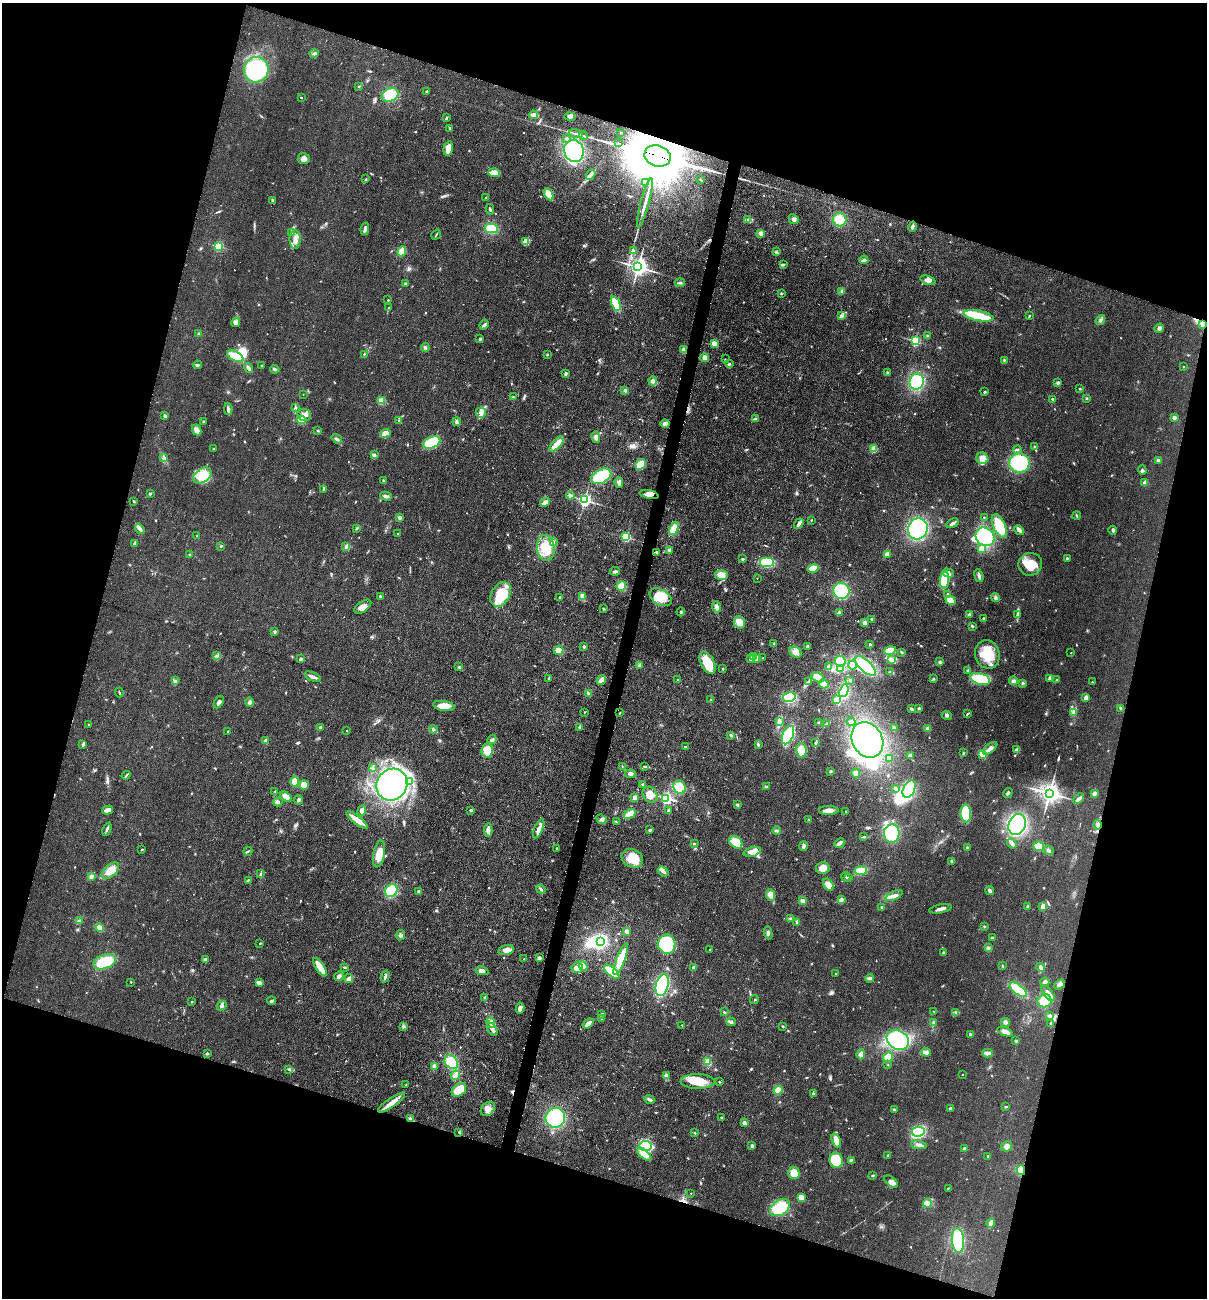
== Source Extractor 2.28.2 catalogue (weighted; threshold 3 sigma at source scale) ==
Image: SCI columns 181-5000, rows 1-5182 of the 5254 x 5198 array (HDU 1 of 3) = the unmasked area's bounding box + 8 px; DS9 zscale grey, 4 x 4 block average (1 PNG px = mean of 4 x 4 image px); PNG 1209 x 1300 px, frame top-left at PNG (2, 3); each listed source drawn as its Kron ellipse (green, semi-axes under 4 px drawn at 4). Shown black and unused: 35% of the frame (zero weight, under 3 of 5 exposures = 3% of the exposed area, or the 3 px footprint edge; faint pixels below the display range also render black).
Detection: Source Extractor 2.28.2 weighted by HDU 2 'WHT'. Background 0.0903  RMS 0.0087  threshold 0.039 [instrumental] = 3 sigma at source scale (4.5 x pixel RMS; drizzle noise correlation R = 1.50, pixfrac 1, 0.05/0.05 arcsec/px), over >= 5 px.
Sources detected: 734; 3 too faint to see at this stretch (4 x 4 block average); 12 inside a brighter object's white glare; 4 cosmic-ray / hot-pixel residue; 3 long thin detections or spike segments (spike, bleed or trail) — neither listed nor drawn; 4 coinciding with a brighter row at this scale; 32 inside a brighter listed object's ellipse — not listed separately; of the other 676, all 500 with FLUX_AUTO >= 3.15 (the completeness limit of this list) listed and drawn (176 fainter detections not listed), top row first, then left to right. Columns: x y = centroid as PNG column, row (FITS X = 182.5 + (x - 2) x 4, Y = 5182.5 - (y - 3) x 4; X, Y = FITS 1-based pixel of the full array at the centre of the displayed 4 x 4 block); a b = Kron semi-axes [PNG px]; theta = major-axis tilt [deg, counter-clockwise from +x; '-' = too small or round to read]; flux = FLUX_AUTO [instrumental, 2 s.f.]
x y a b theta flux
314 53 4 3 - 11
256 70 13 12 - 490
359 86 2 2 - 3.9
427 91 4 2 - 5.8
390 95 9 6 25 150
301 97 2 2 - 8.2
533 115 4 3 - 28
570 116 5 3 - 18
446 118 3 2 - 5.2
450 129 3 2 - 6.3
621 132 3 2 - 3.8
576 134 7 2 -15 12
583 136 4 2 - 6.5
566 138 3 2 - 4.8
618 143 3 2 - 7.4
448 148 7 4 77 52
574 151 11 9 -70 530
657 156 13 10 -19 71000
304 159 6 5 - 25
494 173 6 2 -3 76
591 175 6 2 54 8.8
366 179 3 2 - 4.2
701 180 3 2 - 3.7
645 182 2 2 - 13
549 194 6 4 -60 88
486 197 2 2 - 3.3
273 201 4 2 - 13
645 203 25 2 75 49
490 209 5 2 - 8
794 219 5 4 - 19
748 220 3 2 - 6.7
840 220 7 6 - 86
912 227 5 2 - 17
365 229 6 3 80 17
491 229 7 4 -11 130
292 232 3 2 - 3.5
761 233 4 4 - 16
436 235 5 2 - 4.7
295 240 9 5 88 33
526 242 4 3 - 13
218 246 2 2 - 550
402 251 5 4 - 66
633 251 2 2 - 41
776 252 3 2 - 6
864 260 4 2 - 9.9
783 265 4 3 - 7.6
638 267 3 3 - 3300
928 280 8 4 -18 23
405 283 2 2 - 3.4
680 283 5 3 - 9.2
842 291 3 2 - 6.5
781 294 3 2 - 3.8
388 300 2 2 - 9.5
616 304 7 3 -65 190
388 308 3 2 - 4
841 315 2 2 - 3.4
979 316 15 5 -11 180
1029 316 3 2 - 4.3
1100 320 5 3 - 10
236 322 5 4 - 14
1203 324 3 2 - 8
484 325 5 3 - 11
1159 328 5 3 - 13
199 334 3 2 - 7.2
928 336 3 2 - 5.4
480 339 4 3 - 7.5
915 341 2 2 - 550
714 343 3 3 - 37
425 348 4 3 - 11
684 350 3 3 - 30
364 354 3 2 - 3.6
547 355 2 2 - 4.5
235 356 9 4 -28 130
705 358 4 3 - 25
725 359 2 2 - 3.2
1004 360 3 2 - 4.8
729 364 3 2 - 8
197 365 5 2 - 9.7
262 366 2 2 - 20
1183 367 2 2 - 5.5
248 368 5 2 - 23
275 369 5 2 - 10
566 373 3 2 - 12
887 373 3 3 - 6.8
653 381 4 4 - 20
917 382 8 7 - 250
1058 383 2 2 - 40
1080 389 3 2 - 4.1
625 390 4 3 - 9.4
985 392 3 2 - 6.5
303 394 2 2 - 3.4
513 397 3 2 - 4.1
1087 398 2 2 - 5.2
1053 399 4 2 - 7
381 401 2 2 - 220
295 407 3 2 - 5.7
228 409 6 3 -80 14
481 413 5 5 - 29
304 415 7 6 - 30
165 416 3 2 - 13
1174 417 3 3 - 16
756 419 4 3 - 8.1
301 420 4 3 - 59
399 420 2 2 - 4.7
203 422 3 2 - 6.7
457 422 4 3 - 11
665 424 4 3 - 28
197 430 5 4 - 28
318 431 2 2 - 4
385 433 5 3 - 48
596 437 6 3 -73 19
337 439 5 3 - 11
432 442 9 5 22 160
556 444 10 4 48 62
1034 447 4 2 - 5.3
214 449 2 2 - 16
874 449 4 4 - 39
1017 450 4 3 - 7.5
374 455 2 2 - 3.2
164 457 3 2 - 3.8
982 458 6 5 - 39
1158 460 4 3 - 8.3
1019 463 10 9 - 420
640 464 6 5 - 67
1142 470 5 3 - 11
202 476 10 7 36 130
601 476 10 6 28 250
383 481 3 2 - 3.7
619 482 5 4 - 18
1145 483 2 2 - 100
323 489 2 2 - 5.9
150 494 3 2 - 4.4
649 494 9 3 -13 26
570 495 4 3 - 12
386 496 6 3 -14 17
585 500 3 3 - 880
134 501 3 2 - 5.1
545 502 5 3 - 32
1077 515 4 2 - 5.5
399 517 3 3 - 16
984 517 2 2 - 7
811 520 2 2 - 3.5
952 523 6 2 30 14
799 524 6 2 55 25
999 526 13 6 -66 140
357 528 2 2 - 4.2
674 528 7 4 69 85
140 529 5 3 - 20
918 529 10 10 - 490
1019 530 5 3 - 25
1113 530 4 3 - 9.7
397 534 2 2 - 3.5
197 535 2 2 - 4.7
626 537 2 2 - 450
985 537 10 8 -40 300
553 541 3 2 - 6.4
134 544 4 2 - 10
221 546 3 2 - 4.7
346 547 3 3 - 11
546 548 13 9 -85 150
981 548 2 2 - 110
669 550 4 3 - 13
657 552 2 2 - 7.5
190 554 2 2 - 3.6
887 554 3 2 - 40
1067 558 3 2 - 4.1
743 559 2 2 - 7.5
767 562 7 5 0 210
1030 564 12 11 - 100
813 568 6 3 14 89
615 571 5 3 - 11
948 573 6 4 -17 28
721 575 6 5 - 56
979 576 7 3 -74 17
757 578 2 2 - 3.3
944 580 8 4 82 150
621 586 5 4 - 52
841 591 8 8 - 240
501 594 13 9 61 180
948 594 3 3 - 7.4
380 596 2 2 - 7.3
582 596 4 3 - 51
559 597 2 2 - 14
661 597 12 7 -31 160
996 598 4 3 - 9.7
951 601 5 4 - 78
363 607 10 5 36 43
717 607 5 3 - 25
603 609 3 2 - 4.1
681 612 4 2 - 6.5
839 613 2 2 - 20
969 614 3 3 - 6.6
1017 614 3 2 - 3.8
872 619 2 2 - 16
983 619 4 2 - 5.9
739 622 6 5 - 52
865 623 2 2 - 83
972 626 3 2 - 6.9
275 632 3 2 - 6.8
774 643 3 2 - 4
870 644 2 2 - 19
584 646 2 2 - 12
808 646 2 2 - 17
559 650 5 4 - 49
890 651 6 4 12 77
795 652 6 5 - 39
902 652 3 2 - 6.5
1071 653 2 2 - 3.9
987 654 14 12 -75 130
217 656 3 2 - 6.7
753 657 4 2 - 8.8
750 658 3 3 - 8.5
763 658 2 2 - 4.9
301 659 2 2 - 43
756 659 4 2 - 8.2
891 660 4 2 - 37
840 661 5 5 - 150
940 662 3 3 - 7.1
708 663 12 6 -62 170
639 665 4 3 - 9
853 665 4 3 - 40
865 666 13 5 -42 240
459 667 2 2 - 3.8
829 667 3 3 - 10
841 668 3 3 - 30
723 669 2 2 - 9.2
968 670 3 2 - 4.7
890 672 4 2 - 6.4
312 677 9 2 -20 27
818 677 7 4 -30 43
549 678 3 2 - 8
1050 678 4 3 - 20
934 679 3 2 - 5
980 679 10 5 -18 210
601 680 5 3 - 37
678 680 2 2 - 4.3
850 680 2 2 - 5.3
1057 680 2 2 - 3.3
175 681 3 2 - 5.5
1013 681 4 3 - 13
809 682 4 3 - 9.8
1092 682 2 2 - 3.3
1023 683 3 3 - 7.8
824 684 5 3 - 91
844 691 7 4 68 220
119 692 5 2 - 5.6
588 693 4 3 - 8.4
789 697 6 4 13 200
1086 698 4 3 - 23
711 700 2 2 - 3.2
836 700 3 3 - 30
219 702 7 4 59 17
249 702 4 2 - 7
444 706 10 5 -9 60
919 708 3 2 - 6.1
1121 708 4 2 - 7.9
912 709 4 3 - 9
584 712 2 2 - 3.3
620 713 3 2 - 3.4
1074 713 4 3 - 11
967 714 3 2 - 6.2
947 715 5 3 - 10
779 721 4 2 - 29
819 722 3 2 - 5.3
851 722 4 3 - 16
89 724 2 2 - 4.2
827 724 4 2 - 5.9
320 727 2 2 - 46
580 727 3 2 - 7.7
894 728 4 2 - 6.9
433 729 4 3 - 8.1
928 729 2 2 - 100
347 730 2 2 - 7
228 731 2 2 - 10
731 735 3 2 - 11
788 735 10 5 67 340
266 740 4 3 - 15
492 740 4 3 - 14
867 740 18 15 -61 610
816 742 3 2 - 5.4
83 744 3 2 - 15
758 744 4 3 - 8
685 747 2 2 - 8.3
990 748 8 4 38 27
487 750 7 5 81 68
801 750 7 5 -83 96
1017 750 4 3 - 21
963 753 2 2 - 3.8
982 754 4 3 - 53
910 755 4 2 - 10
889 758 4 4 - 25
622 766 2 2 - 3.2
645 766 3 2 - 4.2
372 768 3 2 - 6
830 771 3 2 - 5.2
856 773 4 4 - 18
630 774 5 4 - 18
126 775 4 2 - 5.3
295 782 5 4 - 43
409 782 3 2 - 7
643 784 3 2 - 4.6
304 785 5 4 - 43
392 785 16 15 - 1200
679 787 7 6 - 130
766 787 4 3 - 8
896 789 4 3 - 12
909 789 9 6 65 290
275 791 2 2 - 3.5
1008 793 5 2 - 8.3
1049 793 4 3 - 3900
1094 793 4 3 - 9
650 795 8 7 - 50
286 797 6 4 -33 56
635 798 2 2 - 160
666 798 2 2 - 1000
1078 799 6 3 43 14
299 800 4 3 - 12
278 802 5 3 - 11
737 805 3 3 - 7.2
108 810 6 3 17 33
471 810 3 3 - 6.5
669 810 3 3 - 7.6
829 810 10 4 -1 29
362 811 5 3 - 18
845 811 2 2 - 5.4
966 813 9 5 -87 170
630 814 6 4 32 69
602 819 5 3 - 11
357 820 13 4 -38 52
809 820 4 2 - 7.2
616 822 3 2 - 3.2
1017 825 11 8 68 440
1098 825 5 2 - 10
107 829 7 2 67 10
539 829 10 4 67 38
488 830 7 3 -87 27
650 830 4 3 - 9
777 830 4 3 - 9.2
892 834 9 8 - 200
864 836 3 2 - 4.7
736 842 7 5 -45 91
839 843 5 3 - 21
1012 843 5 2 - 31
694 844 2 2 - 3.8
803 846 5 3 - 13
1039 846 5 5 - 120
557 848 2 2 - 16
967 848 3 2 - 6.3
142 849 3 2 - 3.4
1049 850 5 3 - 11
248 851 4 2 - 6
752 852 9 4 16 47
379 854 13 5 78 77
632 858 11 9 -25 110
952 861 3 2 - 11
823 868 7 6 - 43
110 871 10 6 43 53
861 871 6 3 6 140
663 872 6 2 -37 16
260 874 2 2 - 6.7
91 877 4 3 - 19
846 877 5 2 - 5.7
849 877 3 2 - 7.7
248 880 3 2 - 3.9
828 885 6 4 -55 35
541 889 5 2 - 9.3
391 891 7 5 48 200
990 891 4 3 - 12
419 892 3 2 - 12
770 895 6 4 -72 40
894 896 9 4 25 25
841 900 4 3 - 11
803 901 4 3 - 19
1043 906 4 2 - 49
881 907 3 2 - 4.7
1027 907 3 3 - 6.3
941 909 11 2 11 19
791 918 4 2 - 7.9
79 920 3 2 - 6.2
797 922 3 2 - 5.3
984 926 2 2 - 3.4
99 928 4 4 - 31
627 932 4 3 - 26
768 933 6 3 -82 11
401 935 5 3 - 13
992 938 3 3 - 6
600 942 4 3 - 490
260 943 2 2 - 12
667 944 10 8 -80 300
988 948 4 3 - 8.3
710 949 2 2 - 9.5
506 950 8 5 14 31
943 953 2 2 - 7.7
539 958 3 3 - 14
524 959 2 2 - 3.1
621 959 17 3 69 150
205 960 4 3 - 15
105 962 12 7 19 220
583 966 5 3 - 50
1002 966 2 2 - 3.4
320 967 11 3 -57 80
345 967 3 2 - 5.7
1041 967 5 3 - 17
577 968 5 5 - 37
694 968 2 2 - 64
482 971 6 3 -11 21
612 972 9 3 -42 110
836 974 2 2 - 7.2
339 976 5 3 - 18
385 976 6 2 73 13
870 978 4 3 - 15
349 979 4 3 - 23
131 982 2 2 - 3.2
1045 982 4 3 - 17
259 983 3 3 - 20
1059 984 6 4 34 15
662 985 11 6 75 450
1018 990 10 4 -37 170
1048 993 10 4 -53 26
485 998 3 3 - 8.6
754 999 4 2 - 3.9
272 1001 4 2 - 11
1044 1001 7 6 - 78
191 1002 2 2 - 5.5
221 1006 5 3 - 16
520 1008 5 3 - 24
934 1011 3 2 - 3.7
724 1012 3 2 - 4.6
956 1013 3 2 - 6.9
601 1014 4 2 - 10
1050 1015 3 3 - 7.1
601 1019 3 2 - 5.2
491 1022 5 4 - 18
731 1022 5 3 - 15
933 1022 4 2 - 5.5
1005 1022 4 3 - 13
588 1024 6 3 37 36
1050 1024 3 2 - 3.7
682 1025 3 2 - 3.8
783 1026 2 2 - 5.6
404 1027 3 2 - 6.2
492 1029 7 3 -58 22
1005 1032 8 4 -20 28
970 1034 3 2 - 4.2
898 1040 12 9 -31 560
1016 1041 3 3 - 6.2
926 1052 5 3 - 14
207 1053 2 2 - 21
987 1053 5 3 - 33
861 1054 5 4 - 17
888 1057 5 4 - 52
451 1062 8 5 -46 120
708 1062 3 2 - 4.7
888 1065 2 2 - 3.6
434 1066 4 3 - 26
288 1069 2 2 - 4.5
455 1075 4 2 - 49
666 1075 4 4 - 15
962 1075 2 2 - 5.8
698 1081 17 7 -1 120
720 1082 3 2 - 6.1
406 1085 2 2 - 3.6
459 1090 8 6 42 100
778 1090 5 3 - 93
813 1093 3 2 - 3.5
649 1099 5 2 - 10
392 1102 16 4 35 49
1006 1107 4 2 - 5.1
488 1109 8 6 47 33
894 1109 3 2 - 5.7
950 1109 3 2 - 12
722 1117 2 2 - 13
555 1118 10 9 - 370
411 1119 4 2 - 15
744 1123 3 3 - 14
459 1132 4 2 - 5.9
918 1132 7 4 7 260
694 1133 2 2 - 16
836 1140 7 4 -70 51
919 1145 8 4 -10 21
645 1146 6 5 - 270
752 1146 4 3 - 8.2
1007 1146 5 5 - 21
964 1149 2 2 - 52
644 1154 8 4 -42 63
888 1156 3 2 - 5.3
988 1156 3 2 - 5
836 1160 7 6 - 210
851 1160 3 2 - 4.8
1021 1170 5 4 - 82
794 1173 6 5 - 65
873 1175 3 2 - 5.4
891 1181 8 4 -39 24
948 1188 2 2 - 3.5
691 1193 2 2 - 3.3
801 1197 3 3 - 39
927 1203 4 4 - 20
780 1208 11 7 34 180
991 1223 4 3 - 41
958 1240 12 6 -86 290
Overlapping masked pixels (flux is a lower limit): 4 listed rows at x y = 657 156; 649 494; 411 1119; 1021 1170
Diffuse or blended objects may show on this block-average render without a row.